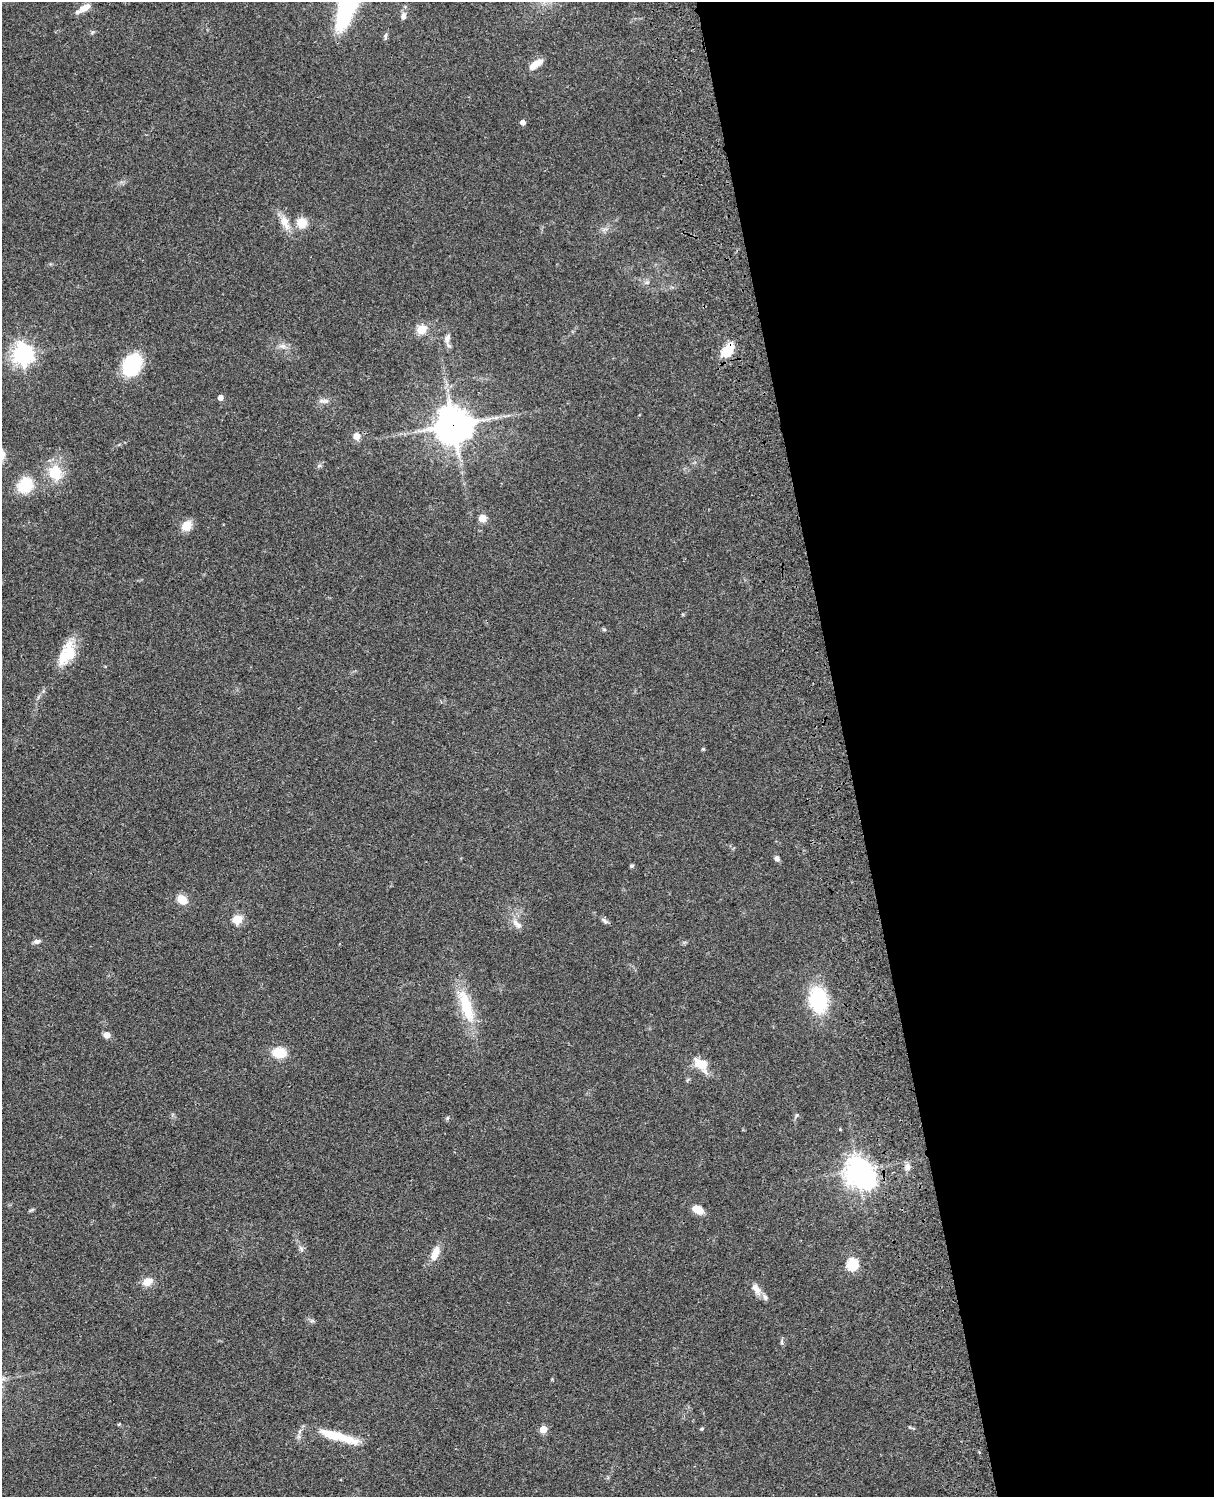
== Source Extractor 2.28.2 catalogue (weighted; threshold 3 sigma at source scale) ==
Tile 8 of 4 x 3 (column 4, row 2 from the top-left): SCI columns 3758-4969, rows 1772-3266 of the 5087 x 4925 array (HDU 1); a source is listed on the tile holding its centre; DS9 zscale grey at full resolution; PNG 1216 x 1499 px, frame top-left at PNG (2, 2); no overlay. Shown black and unused: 30% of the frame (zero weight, under 3 of 4 exposures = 6% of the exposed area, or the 3 px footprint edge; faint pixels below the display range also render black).
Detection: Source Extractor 2.28.2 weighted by HDU 2 'WHT'; one run over the whole footprint, this tile lists its part. Background 0.0863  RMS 0.0061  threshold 0.0276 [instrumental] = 3 sigma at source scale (4.5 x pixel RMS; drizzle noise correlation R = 1.50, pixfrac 1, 0.05/0.05 arcsec/px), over >= 5 px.
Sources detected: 56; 2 inside a brighter object's white glare — not listed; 1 inside a brighter listed object's ellipse — not listed separately; the other 53 listed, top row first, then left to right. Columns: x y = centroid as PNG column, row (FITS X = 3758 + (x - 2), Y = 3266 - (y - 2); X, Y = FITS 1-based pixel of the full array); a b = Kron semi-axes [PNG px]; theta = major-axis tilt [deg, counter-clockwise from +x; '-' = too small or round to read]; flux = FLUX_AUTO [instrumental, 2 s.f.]
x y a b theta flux
85 8 17 8 28 5.6
403 16 10 7 85 2.8
385 36 10 4 84 1.3
536 64 19 7 34 7.1
523 122 4 4 - 3.4
285 222 22 10 -67 7.9
302 223 12 12 - 8.9
647 282 6 4 19 1.1
422 329 8 7 - 11
447 339 12 7 69 3.5
728 350 15 9 57 17
22 354 7 7 - 350
132 365 21 15 62 43
220 397 4 4 - 3.7
322 401 11 6 -8 2.4
454 425 12 11 - 1300
357 436 7 7 - 4.4
55 473 24 20 -76 16
25 485 15 13 47 22
482 518 5 5 - 14
187 525 12 9 53 8
604 629 6 4 0 0.85
66 654 30 16 62 19
703 749 4 4 - 0.72
777 859 7 5 -66 2
632 866 4 4 - 1.2
182 899 11 8 -42 8.7
237 919 5 5 - 31
604 920 11 5 -38 1.6
517 924 18 8 -45 4.5
37 941 9 5 7 1.9
818 1000 23 16 -79 45
466 1006 46 14 -72 25
107 1035 7 6 - 4.1
279 1053 11 8 0 18
700 1064 18 11 -28 11
447 1118 6 4 71 0.79
840 1129 4 4 - 0.47
907 1167 10 7 -82 3.3
858 1170 9 8 - 640
31 1210 7 4 43 0.89
698 1210 11 7 -29 7.8
301 1249 8 4 -53 1.3
435 1253 17 8 68 7.9
852 1264 6 6 - 63
148 1282 10 8 29 6.7
756 1289 17 8 -58 4.7
782 1342 6 4 -89 1
119 1424 4 3 - 0.58
543 1429 5 5 - 14
702 1429 5 4 - 0.77
300 1431 7 4 71 1.3
344 1438 43 10 -19 16
Overlapping masked pixels (flux is a lower limit): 2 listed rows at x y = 728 350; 454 425
Unlisted compact peaks at least as high as the median listed source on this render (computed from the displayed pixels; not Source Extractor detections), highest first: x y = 283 346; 797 1115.